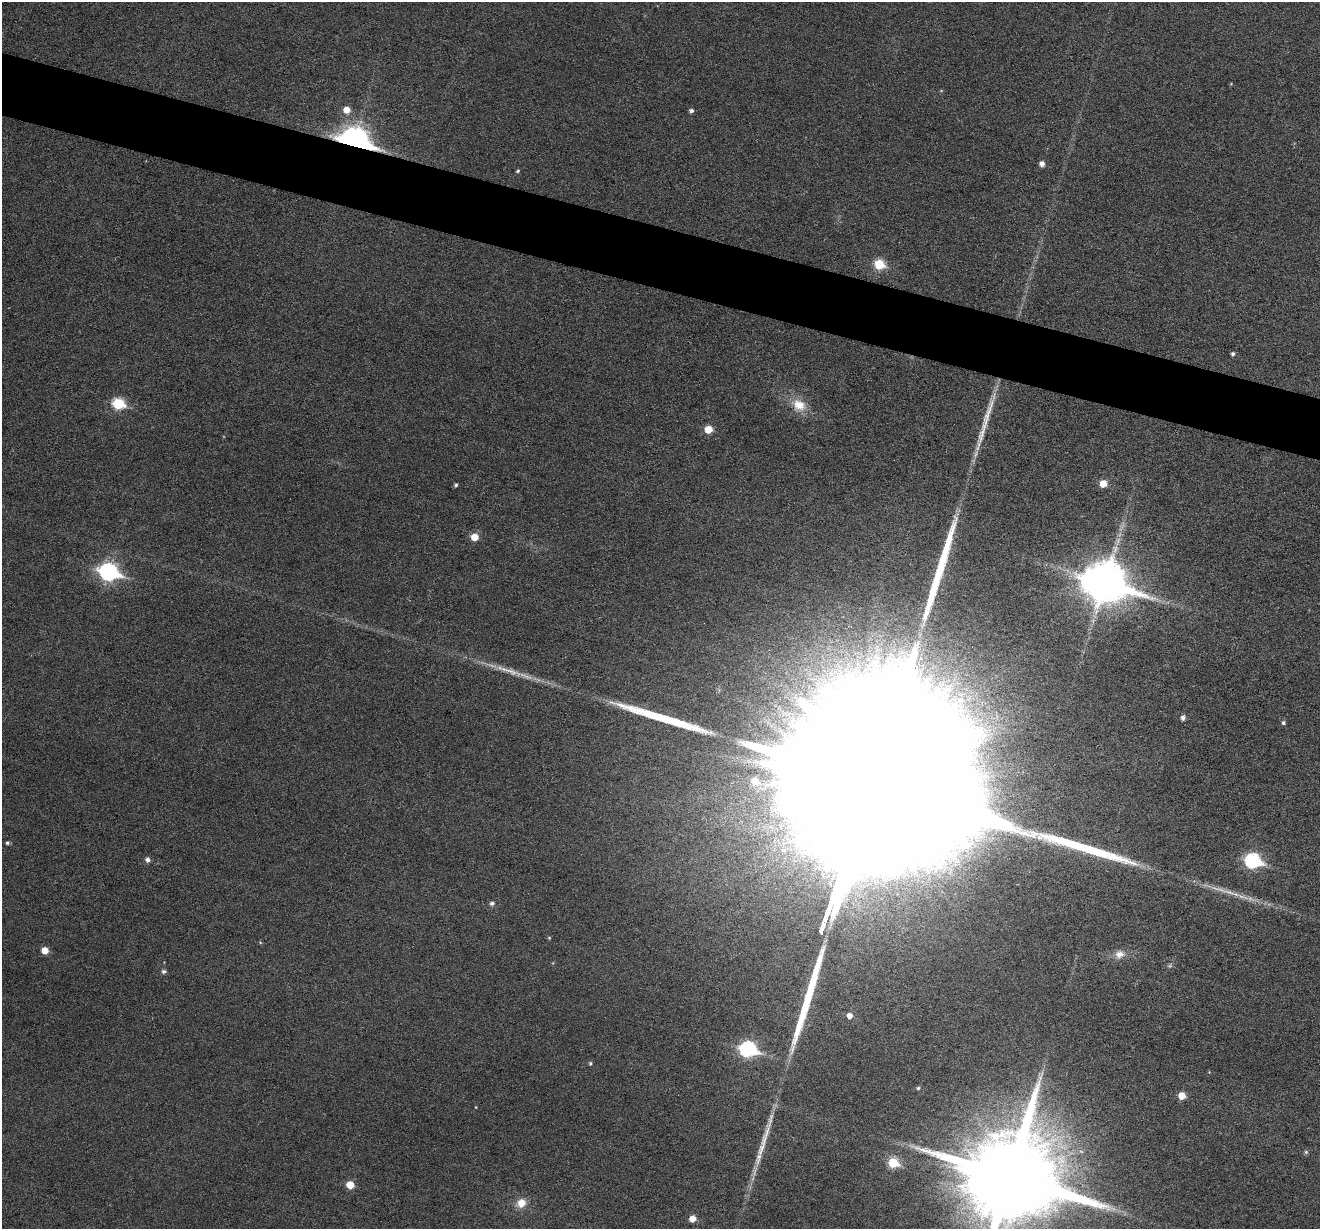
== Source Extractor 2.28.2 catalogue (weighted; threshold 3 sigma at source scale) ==
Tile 11 of 4 x 4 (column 3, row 3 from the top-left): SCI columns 2639-3956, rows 1481-2707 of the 5274 x 5287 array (HDU 1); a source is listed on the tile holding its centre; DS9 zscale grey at full resolution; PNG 1322 x 1231 px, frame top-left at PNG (2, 2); no overlay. Shown black and unused: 5% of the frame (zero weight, under 3 of 6 exposures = <1% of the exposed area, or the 3 px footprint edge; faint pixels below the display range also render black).
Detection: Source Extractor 2.28.2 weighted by HDU 2 'WHT'; one run over the whole footprint, this tile lists its part. Background 0.043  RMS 0.0054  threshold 0.0221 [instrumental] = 3 sigma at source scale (4.09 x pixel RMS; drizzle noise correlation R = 1.36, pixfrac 0.8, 0.05/0.05 arcsec/px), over >= 5 px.
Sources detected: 48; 3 too faint to see at this stretch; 6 long thin detections or spike segments (spike, bleed or trail) — not listed; the other 39 listed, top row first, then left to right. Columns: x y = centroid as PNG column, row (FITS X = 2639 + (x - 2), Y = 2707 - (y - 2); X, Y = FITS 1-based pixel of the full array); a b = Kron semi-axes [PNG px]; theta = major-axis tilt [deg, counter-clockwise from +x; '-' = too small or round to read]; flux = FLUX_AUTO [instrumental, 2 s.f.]
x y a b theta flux
346 110 7 6 - 5.8
691 111 4 4 - 1.5
354 140 12 8 -17 620
1042 164 5 5 - 2.9
518 171 5 4 - 0.75
879 264 6 6 - 26
1233 354 5 4 - 1.3
118 404 7 6 - 42
799 405 20 15 -27 11
708 429 6 5 - 10
1103 484 6 6 - 8
456 485 4 4 - 1
474 537 6 6 - 8.5
109 572 10 7 -17 180
1105 582 16 13 -17 2000
1183 718 5 5 - 2.1
1283 723 5 5 - 1
755 781 9 8 - 5.8
873 788 175 35 70 250000
7 843 5 4 - 0.98
148 860 6 5 - 2.1
1253 861 8 7 - 99
492 903 6 5 - 1.6
549 938 5 4 - 0.56
45 950 6 6 - 6.1
1120 954 14 11 19 4.8
164 971 5 5 - 1.4
850 1016 6 6 - 3.3
748 1049 9 7 -14 110
590 1063 5 5 - 0.87
918 1088 4 4 - 0.74
1182 1096 6 5 - 8.5
476 1107 5 3 - 0.39
1306 1152 5 5 - 0.92
893 1163 6 6 - 27
1010 1176 27 25 -2 14000
350 1185 6 5 - 10
521 1203 14 11 34 6.6
692 1219 5 5 - 6
Overlapping masked pixels (flux is a lower limit): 2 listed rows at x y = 354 140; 873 788
Isophote crosses this tile's border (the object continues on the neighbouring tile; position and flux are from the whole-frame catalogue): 1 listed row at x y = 1010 1176